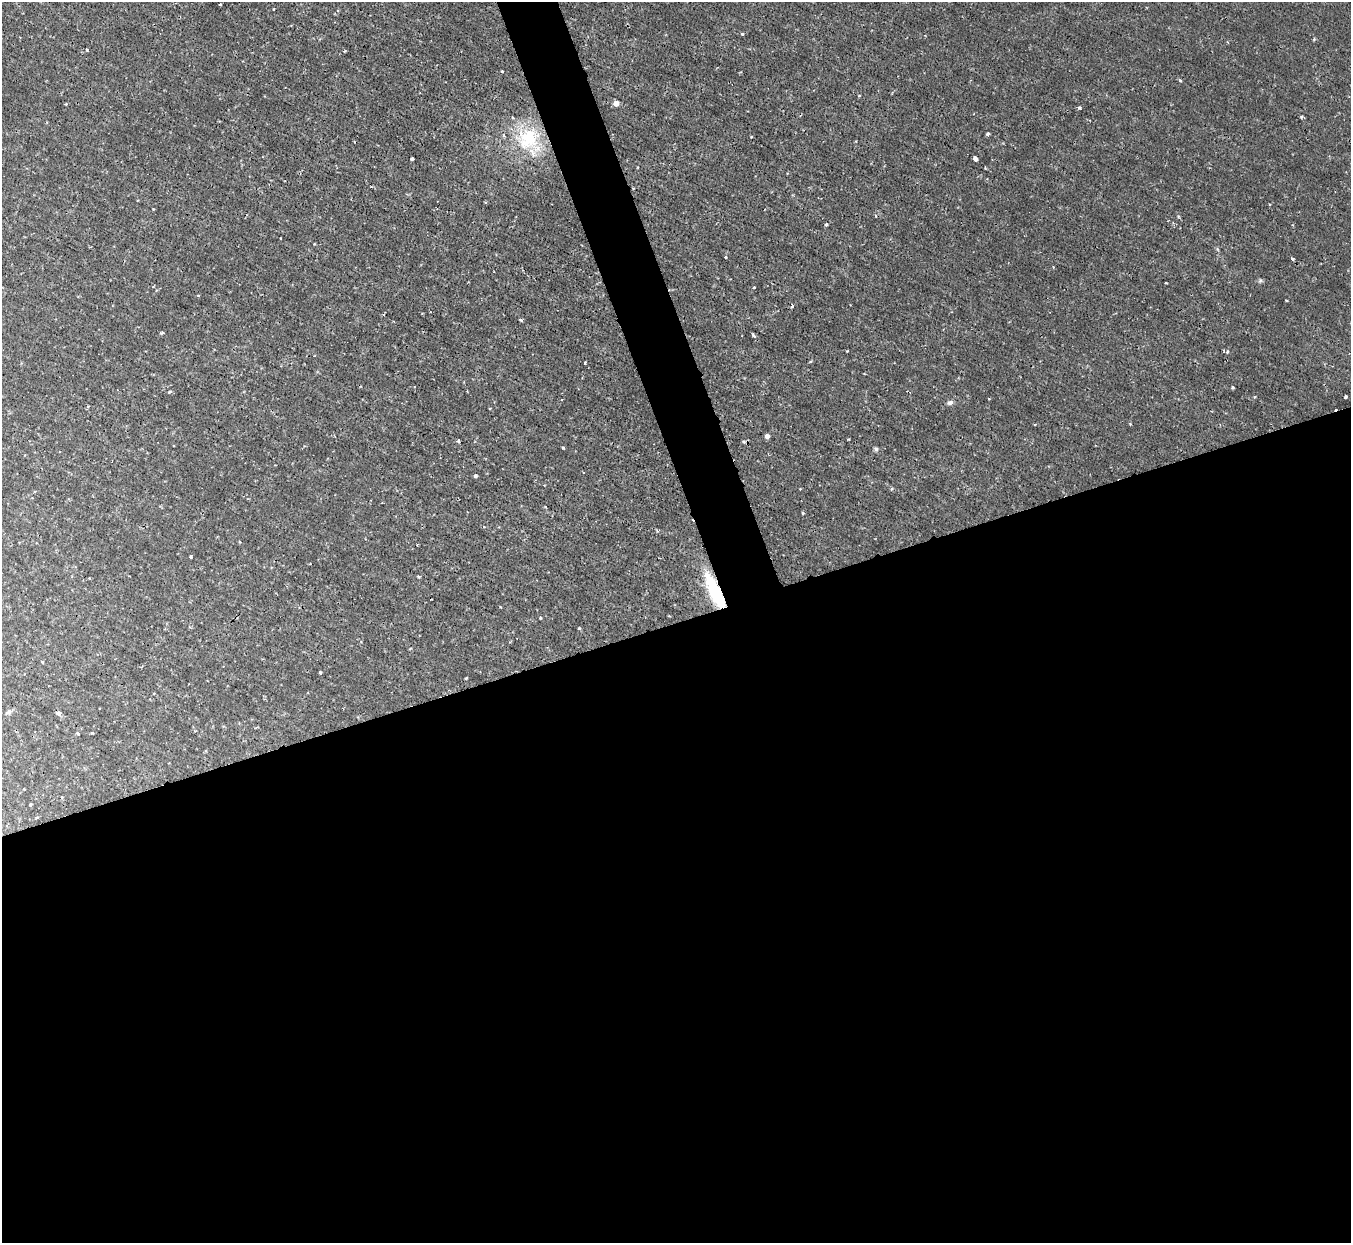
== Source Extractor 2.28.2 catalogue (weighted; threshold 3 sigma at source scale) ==
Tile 15 of 4 x 4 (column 3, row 4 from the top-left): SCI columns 2700-4048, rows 149-1389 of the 5398 x 5387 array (HDU 1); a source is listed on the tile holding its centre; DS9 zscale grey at full resolution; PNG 1353 x 1245 px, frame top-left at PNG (2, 2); no overlay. Shown black and unused: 52% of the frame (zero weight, under 2 of 3 exposures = <1% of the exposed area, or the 3 px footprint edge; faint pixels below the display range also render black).
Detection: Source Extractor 2.28.2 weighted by HDU 2 'WHT'; one run over the whole footprint, this tile lists its part. Background 0.0019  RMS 0.0015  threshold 0.00653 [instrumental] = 3 sigma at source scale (4.5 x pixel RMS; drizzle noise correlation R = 1.50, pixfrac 1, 0.05/0.05 arcsec/px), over >= 5 px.
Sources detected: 56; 2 cosmic-ray / hot-pixel residue — not listed; the other 54 listed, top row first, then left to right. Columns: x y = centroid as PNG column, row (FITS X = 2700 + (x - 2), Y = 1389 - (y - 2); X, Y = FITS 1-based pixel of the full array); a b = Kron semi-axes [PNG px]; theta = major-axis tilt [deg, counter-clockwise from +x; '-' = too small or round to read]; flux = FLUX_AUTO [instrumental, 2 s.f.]
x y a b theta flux
220 4 3 3 - 0.19
742 34 3 3 - 0.18
1314 39 4 3 - 0.14
344 51 3 2 - 0.13
502 71 3 3 - 0.25
1180 81 4 3 - 0.16
859 96 3 2 - 0.14
616 103 4 4 - 1.2
1079 107 3 3 - 0.38
1301 117 4 3 - 0.14
987 134 4 3 - 0.34
528 138 28 25 68 7.2
975 158 4 4 - 0.83
412 159 3 3 - 0.68
153 209 3 2 - 0.15
826 224 4 3 - 0.19
725 257 3 3 - 0.32
1292 259 4 3 - 0.19
1166 283 3 2 - 0.12
754 287 3 3 - 0.23
1287 301 3 2 - 0.14
792 306 3 3 - 0.31
521 320 4 3 - 0.21
162 333 4 3 - 0.19
753 335 4 3 - 0.21
847 351 3 2 - 0.11
1227 352 4 3 - 0.16
585 362 3 3 - 0.19
1232 387 4 3 - 0.19
1345 397 3 3 - 0.39
950 402 7 6 - 0.37
1035 424 3 2 - 0.14
1130 424 3 3 - 0.11
767 436 4 4 - 0.68
459 441 3 3 - 0.34
563 448 3 2 - 0.2
876 449 5 5 - 0.25
475 476 4 3 - 0.24
891 489 5 3 - 0.15
802 513 3 2 - 0.25
190 557 3 3 - 0.51
310 564 3 2 - 0.1
419 577 4 3 - 0.16
89 578 2 2 - 0.11
715 592 36 10 -65 8.9
579 628 4 3 - 0.28
42 662 3 2 - 0.18
320 672 3 3 - 0.23
466 678 3 2 - 0.12
9 712 7 6 - 0.34
58 713 4 4 - 0.51
78 733 4 3 - 0.18
30 804 3 3 - 0.26
37 817 3 2 - 0.23
Overlapping masked pixels (flux is a lower limit): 1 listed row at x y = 715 592
Unlisted compact peaks at least as high as the median listed source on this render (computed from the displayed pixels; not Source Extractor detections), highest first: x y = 87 50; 1260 280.